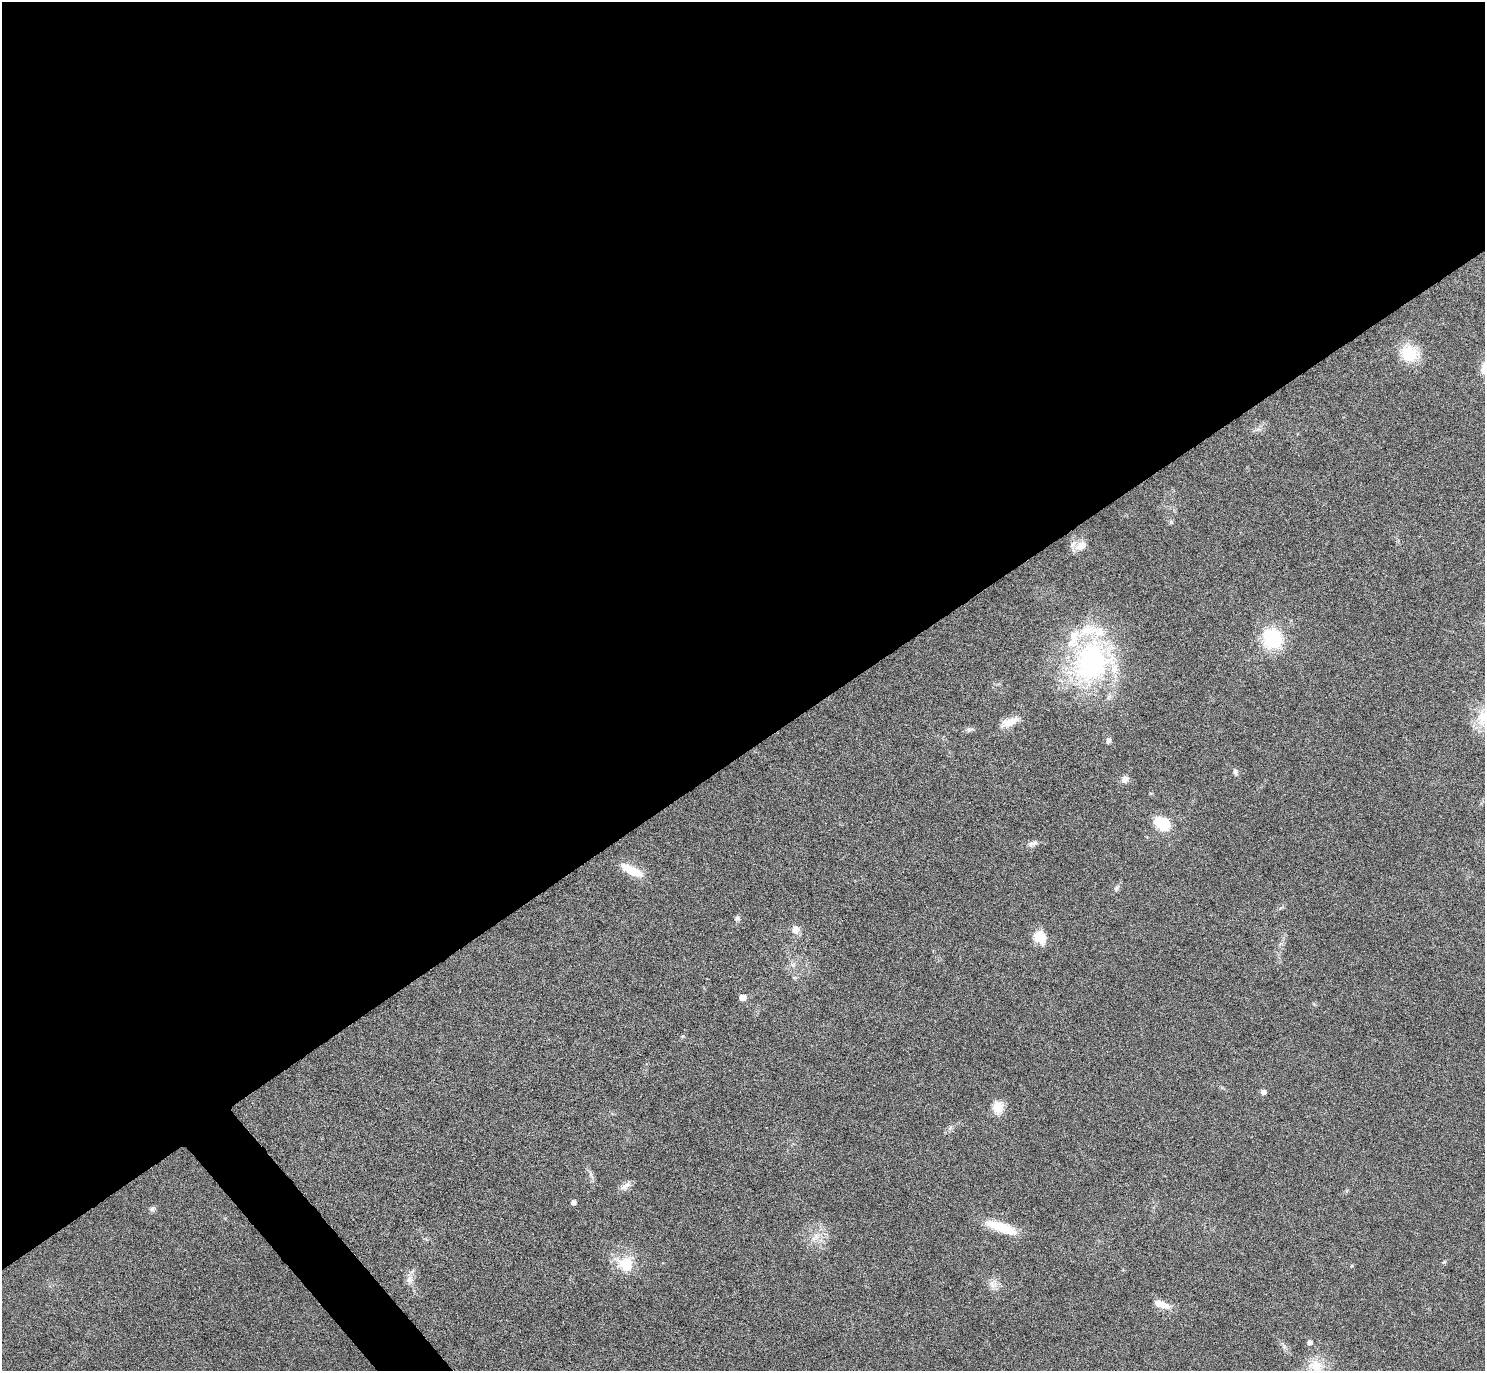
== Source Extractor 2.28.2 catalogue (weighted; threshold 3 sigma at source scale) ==
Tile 2 of 4 x 4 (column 2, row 1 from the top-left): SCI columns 1506-2988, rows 4282-5650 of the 5961 x 5953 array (HDU 1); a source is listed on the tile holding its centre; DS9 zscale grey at full resolution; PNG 1487 x 1373 px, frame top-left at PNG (2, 2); no overlay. Shown black and unused: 56% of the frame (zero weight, under 5 of 9 exposures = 2% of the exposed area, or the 3 px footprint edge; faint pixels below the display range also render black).
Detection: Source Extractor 2.28.2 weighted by HDU 2 'WHT'; one run over the whole footprint, this tile lists its part. Background 0.0516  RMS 0.0041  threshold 0.0167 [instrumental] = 3 sigma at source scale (4.09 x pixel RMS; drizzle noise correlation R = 1.36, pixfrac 0.8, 0.05/0.05 arcsec/px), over >= 5 px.
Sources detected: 44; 1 inside a brighter object's white glare — not listed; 5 inside a brighter listed object's ellipse — not listed separately; the other 38 listed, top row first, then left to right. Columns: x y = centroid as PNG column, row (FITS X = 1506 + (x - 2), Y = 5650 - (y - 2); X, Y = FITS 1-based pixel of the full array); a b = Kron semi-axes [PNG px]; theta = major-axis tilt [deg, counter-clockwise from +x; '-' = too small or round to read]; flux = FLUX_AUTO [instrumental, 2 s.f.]
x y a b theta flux
1410 354 22 19 -38 13
1258 429 7 4 18 0.93
1171 522 6 6 - 0.61
1081 546 21 10 27 4
1272 639 17 16 - 26
1092 662 59 48 58 72
1483 718 29 18 80 11
1010 722 26 9 22 4.8
969 729 10 6 9 1.1
1108 741 8 6 50 1.2
1235 772 8 6 -69 1.1
1125 779 11 8 51 1.9
1162 824 12 9 -31 16
1033 844 15 7 15 1.9
632 870 29 9 -27 8.8
1116 888 8 6 69 0.96
737 918 8 7 - 0.96
796 929 8 8 - 3.4
1039 937 13 11 -58 8.7
793 965 7 5 45 0.96
743 997 5 5 - 4.1
682 1036 5 3 - 0.41
1263 1092 5 5 - 1.8
998 1107 15 13 83 5.6
591 1175 12 4 -60 1.2
626 1186 17 7 38 2.3
573 1202 4 4 - 1.7
152 1209 8 6 29 1
1003 1228 31 12 -21 12
816 1237 15 9 35 3.7
1444 1262 6 4 43 0.49
626 1264 24 19 -23 11
1352 1266 5 3 - 0.34
410 1279 13 10 80 2.7
992 1284 15 11 57 2.9
1161 1304 20 8 -18 4.7
1310 1342 5 5 - 1.4
1315 1366 23 17 -14 8.6
Isophote crosses this tile's border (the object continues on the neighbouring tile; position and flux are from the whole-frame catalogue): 1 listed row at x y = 1483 718